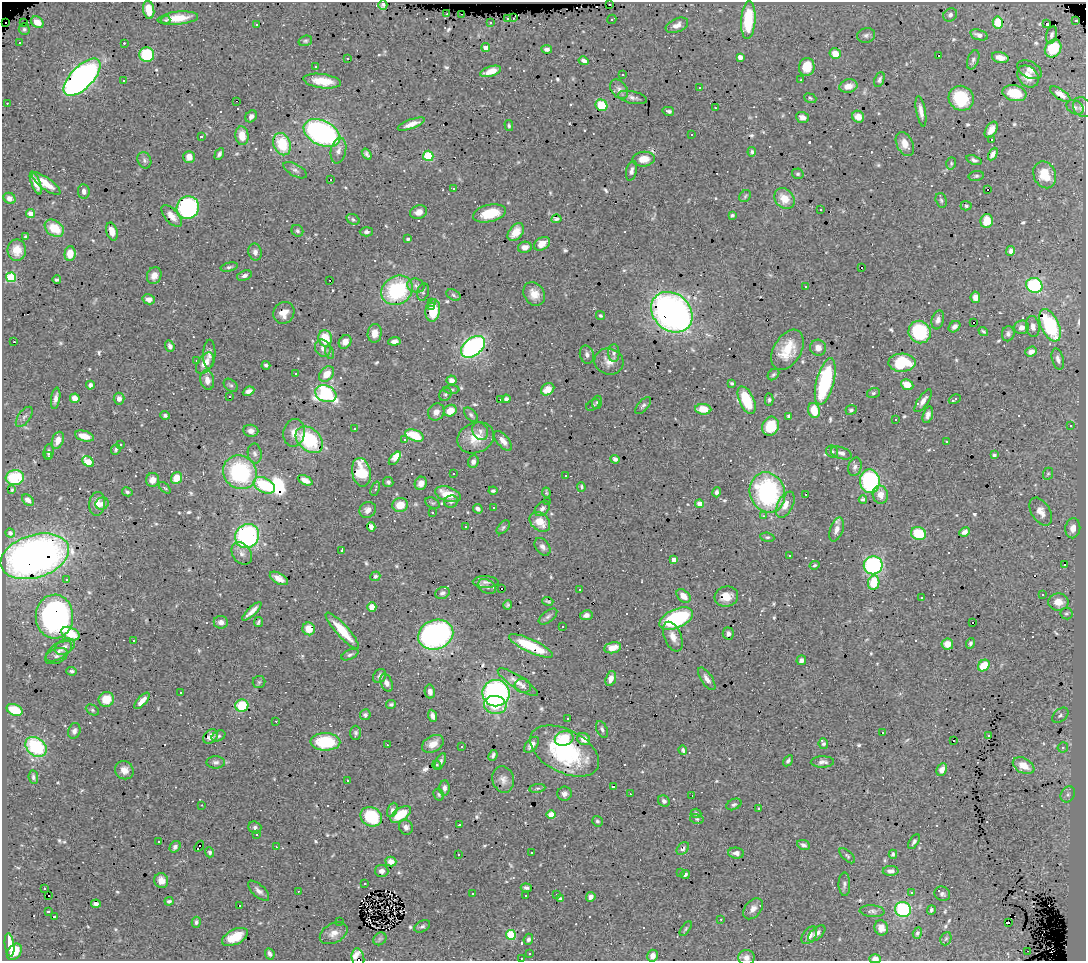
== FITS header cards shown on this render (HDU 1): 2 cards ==
NAXIS1  =                 1084
NAXIS2  =                  959

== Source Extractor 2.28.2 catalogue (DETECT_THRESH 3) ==
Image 1084 x 959 px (HDU 1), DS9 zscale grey, 1 PNG px = 1 image px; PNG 1088 x 963 px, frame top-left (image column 1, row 959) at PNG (2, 2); each listed source drawn as its Kron ellipse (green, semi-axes under 4 px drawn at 4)
Background 1.26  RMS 0.036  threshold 0.108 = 3 sigma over >= 5 px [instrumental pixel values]
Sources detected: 694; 2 with non-positive FLUX_AUTO (blend fragments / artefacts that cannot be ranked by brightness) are neither listed nor drawn; of the other 692, the 500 brightest by FLUX_AUTO listed and drawn (192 fainter detections omitted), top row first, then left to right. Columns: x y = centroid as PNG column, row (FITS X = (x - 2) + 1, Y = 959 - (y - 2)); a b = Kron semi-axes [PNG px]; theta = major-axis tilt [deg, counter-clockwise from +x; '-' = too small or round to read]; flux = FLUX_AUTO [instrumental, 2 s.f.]
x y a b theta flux
609 4 3 3 - 100
383 5 4 4 - 5.3
149 10 9 5 -80 36
447 14 3 2 - 5.6
462 14 3 2 - 19
950 15 7 6 - 8.5
178 18 20 6 6 43
508 18 3 3 - 24
513 18 3 2 - 8.9
612 19 5 3 - 12
166 20 4 3 - 7.4
748 20 19 7 86 120
1076 20 3 3 - 42
37 22 7 5 -37 20
998 22 6 5 - 14
5 23 3 2 - 870
24 23 3 3 - 42
491 23 3 3 - 5.7
1046 24 3 3 - 360
257 25 3 3 - 13
677 25 12 6 23 15
24 29 6 5 - 4.6
866 35 9 7 16 8.5
979 35 9 5 -17 10
1051 35 9 5 75 7.5
305 41 7 5 19 4.3
19 42 3 3 - 7.8
124 43 3 3 - 23
486 48 4 4 - 22
1053 48 9 7 57 63
547 49 5 3 - 6.5
835 54 6 5 - 32
147 55 7 7 - 130
939 55 3 3 - 110
740 57 4 4 - 17
347 58 3 3 - 15
1000 58 8 5 -16 18
973 60 10 5 70 6.9
584 61 5 4 - 11
315 67 3 3 - 10
807 67 9 7 80 51
1029 70 13 8 -28 13
491 71 11 5 17 23
623 75 3 3 - 14
1028 76 12 9 -46 28
82 77 24 11 45 920
879 79 8 4 68 6.1
801 80 3 2 - 3.8
123 81 3 3 - 7.8
322 81 19 7 -7 48
848 86 9 6 13 23
699 87 3 3 - 3.8
619 89 11 7 -53 12
1015 93 12 7 -12 54
1060 94 12 5 -34 19
633 97 14 6 -13 11
810 98 6 4 -20 3.9
961 98 13 12 - 99
236 101 3 2 - 26
7 103 3 2 - 4.5
601 105 6 5 - 67
1075 107 9 6 -30 7.5
1082 107 10 8 -60 11
715 108 3 2 - 4.8
668 111 6 3 -14 6
921 111 15 4 -79 16
251 116 6 5 - 9.2
802 117 7 5 -19 12
858 117 6 5 - 18
411 124 14 4 20 20
509 126 6 4 -75 4.1
991 130 9 5 59 20
322 133 19 12 -26 610
691 135 3 3 - 5.6
201 136 3 3 - 5.6
242 136 9 6 -84 32
992 139 3 3 - 50
282 144 11 8 -69 91
905 144 13 8 -63 23
338 150 13 7 79 14
752 152 5 4 - 5.3
219 154 6 3 60 6.9
367 154 6 3 -54 5.8
993 154 7 4 63 10
428 156 5 5 - 99
189 157 6 5 - 13
643 159 11 7 7 31
144 160 8 6 -67 7.2
974 160 8 4 -20 6.5
951 163 6 4 73 3.8
295 170 13 6 -29 9
631 171 10 5 77 8.4
798 174 6 5 - 4.5
1045 175 14 11 -66 52
976 176 7 5 10 4.7
330 180 3 3 - 37
36 183 12 4 -68 17
46 184 17 6 -36 32
453 189 3 2 - 4.5
988 190 3 3 - 72
84 191 7 5 -83 9.7
745 196 6 5 - 4.2
10 198 6 5 - 17
784 199 11 9 -47 40
941 200 7 5 -73 4.8
966 206 5 4 - 4.7
188 208 11 11 - 390
820 210 3 3 - 14
419 212 8 6 19 18
30 213 4 4 - 37
490 213 17 8 12 69
732 215 4 3 - 4.3
172 216 13 6 -48 16
353 219 7 5 -31 4.3
556 219 5 3 - 5.2
987 221 7 6 - 46
54 228 10 7 -34 60
112 231 9 5 -73 23
297 231 6 5 - 5.8
366 232 6 4 1 6.2
516 232 10 6 50 28
26 237 4 3 - 4.8
408 239 4 3 - 4.6
542 244 8 6 32 22
525 247 7 5 11 16
17 250 11 9 89 35
1011 251 5 4 - 8.9
255 252 8 6 -78 11
70 254 7 5 87 35
229 267 9 4 13 5.6
861 267 3 3 - 27
154 276 8 7 - 16
244 276 7 5 19 8.9
11 277 5 5 - 150
57 280 4 3 - 5.1
330 280 3 2 - 11
1034 285 8 7 - 250
416 286 9 7 -14 8.8
806 286 3 3 - 15
397 290 16 14 35 210
423 292 9 5 75 4.7
534 294 12 10 -55 27
453 295 7 5 -29 5.2
975 297 6 4 -81 19
149 299 6 5 - 15
432 303 3 3 - 38
431 307 4 3 - 14
433 310 11 7 80 64
672 312 22 18 -42 1100
284 313 11 10 - 26
600 316 5 4 - 3.8
938 320 10 6 73 11
974 323 3 3 - 17
1050 325 17 9 -66 210
1033 326 10 7 -80 15
954 327 6 5 - 8.8
1022 327 7 6 - 15
983 331 5 3 - 4.4
920 332 11 11 - 140
375 333 9 7 83 22
1008 334 8 6 76 7.6
325 338 8 6 -80 66
394 341 6 4 6 11
14 342 3 3 - 47
345 342 7 6 - 23
170 346 6 4 -69 8.6
473 347 13 8 39 460
323 348 9 7 -63 13
818 348 8 8 - 16
787 350 22 13 60 66
329 352 7 4 -73 4.1
1031 352 6 5 - 13
614 353 9 5 -89 7.2
209 354 14 6 88 12
587 355 9 7 -75 9.2
1058 359 11 5 -76 11
196 360 3 3 - 4.1
609 361 14 13 - 23
205 363 12 7 55 29
902 363 13 9 1 110
266 365 4 3 - 4.8
296 373 3 3 - 51
327 374 9 6 46 34
773 375 6 5 - 4.5
207 380 10 7 -78 18
451 380 5 5 - 13
825 381 24 9 75 230
732 383 3 3 - 3.9
90 385 4 4 - 7.4
231 385 8 5 -38 5.5
907 385 6 5 - 32
452 389 8 4 -1 4.3
548 389 7 5 35 31
249 391 6 4 25 9.9
873 393 6 5 - 4.4
326 394 11 8 -21 370
445 394 7 5 52 4.8
229 397 3 3 - 8.1
56 398 11 4 81 11
75 398 5 5 - 23
119 399 6 5 - 13
500 399 3 2 - 4
506 399 4 4 - 6.3
955 399 6 3 29 11
747 400 15 7 -65 86
769 400 6 4 89 4.3
923 401 13 5 56 15
597 402 6 5 - 5
593 405 7 5 31 3.8
643 405 10 5 49 6.5
703 409 8 5 -5 37
814 410 7 5 -72 51
851 410 5 4 - 4.9
450 411 6 5 - 33
436 412 9 7 52 14
165 415 5 4 - 5.3
471 415 9 5 -46 5.9
928 415 9 5 74 11
789 416 3 3 - 6
24 417 12 6 53 9.2
896 420 3 2 - 7.7
770 426 10 8 64 65
1070 426 3 3 - 63
354 429 3 3 - 36
251 431 8 6 -7 10
480 431 9 7 -61 10
294 433 14 10 80 25
414 435 10 5 -21 74
84 436 9 5 -16 32
476 438 19 15 24 49
405 439 3 3 - 7.5
58 440 9 5 70 23
309 440 15 11 -42 160
503 441 12 6 -49 16
946 441 3 3 - 12
120 444 3 3 - 4.6
116 449 6 4 66 4.8
48 452 8 5 84 7.8
832 452 6 5 - 5.5
255 453 10 7 -81 8.4
841 453 11 5 -19 9.4
994 455 4 3 - 3.8
49 456 3 2 - 4.1
395 458 8 4 50 69
615 459 5 4 - 7.6
88 462 6 4 -43 83
473 462 6 5 - 11
855 467 9 6 75 8.7
240 472 17 16 - 260
361 472 14 9 -79 89
453 474 3 3 - 7
1048 474 6 5 - 4
565 475 3 3 - 22
15 478 9 7 7 130
176 478 6 5 - 37
152 480 7 6 - 23
305 480 8 4 -25 15
870 481 12 10 -84 290
388 482 5 5 - 6.5
421 483 7 6 - 16
264 485 11 7 -28 120
581 487 5 4 - 6.2
165 488 7 4 -44 5.4
375 489 7 4 69 3.9
12 490 4 3 - 3.8
493 491 4 3 - 4.8
127 492 5 4 - 4.7
716 492 5 4 - 6.7
767 492 20 17 -69 360
546 493 5 4 - 4.2
448 494 13 7 -17 51
806 494 3 2 - 22
880 495 9 7 -78 22
863 499 4 3 - 4.5
28 500 6 4 -41 14
451 501 7 6 - 7.7
547 501 3 3 - 9.7
433 503 8 5 -25 4.3
97 504 12 8 85 28
102 504 6 6 - 9.1
700 504 4 4 - 27
400 505 8 7 - 40
785 505 14 7 64 24
493 508 3 2 - 5.3
478 509 5 4 - 7.6
542 509 9 6 44 9.4
368 510 9 7 35 11
432 512 3 2 - 5.5
1041 512 15 9 -58 22
763 516 3 2 - 13
540 522 11 8 -41 42
371 527 5 4 - 9.4
466 527 3 3 - 6.6
503 527 8 5 46 4.8
1073 528 10 7 82 20
837 529 12 6 71 16
964 532 5 4 - 11
10 533 4 4 - 8.4
918 534 7 6 - 79
247 536 12 11 - 390
767 537 7 4 -8 4.4
543 547 10 6 -55 9.8
341 550 3 3 - 9.2
242 553 12 9 -54 4.1
789 555 3 3 - 6.3
35 556 35 21 17 1200
674 560 4 4 - 20
815 565 5 4 - 3.8
873 565 9 9 - 390
1064 565 3 3 - 24
375 576 5 4 - 6.3
279 578 10 5 -30 18
66 579 4 4 - 4
486 582 13 6 -1 10
874 582 7 5 79 49
487 587 10 6 -29 9.3
501 589 3 3 - 25
579 590 3 3 - 20
442 593 7 5 22 7.3
1043 595 3 3 - 6.1
683 596 8 5 -43 19
726 597 12 10 16 32
921 598 3 3 - 20
548 601 5 2 - 3.8
1058 602 10 8 -2 24
508 605 4 4 - 4
372 607 5 4 - 25
252 611 13 4 44 17
1066 614 6 6 - 4.5
586 615 6 5 - 9.7
54 617 22 19 -89 550
548 617 11 5 37 7.1
676 619 18 9 23 240
221 622 7 6 - 13
258 622 5 3 - 4.1
973 623 3 3 - 19
562 626 3 3 - 5.1
309 629 6 6 - 32
342 631 24 6 -48 66
728 633 6 6 - 8.4
70 634 10 6 -26 39
436 635 18 14 20 590
673 637 16 8 -68 21
134 641 3 3 - 65
970 643 5 4 - 5.1
947 644 6 5 - 22
531 646 24 6 -25 94
65 647 11 7 30 11
613 648 8 5 11 21
59 651 15 7 33 15
350 655 9 5 25 5.9
56 656 12 7 23 8.4
801 660 5 4 - 8.7
984 666 6 5 - 58
72 671 5 3 - 4.9
380 676 7 6 - 8.5
611 679 7 5 71 19
707 679 13 5 -56 13
259 682 6 6 - 4.6
518 682 23 6 -33 20
386 683 9 5 -67 13
523 686 8 7 - 8.5
430 691 7 5 -79 12
180 693 3 3 - 24
496 693 13 13 - 600
106 699 8 7 - 48
142 701 10 4 48 20
391 704 5 4 - 5.1
495 705 11 9 -8 51
242 706 6 6 - 74
15 710 8 5 -21 80
92 710 7 5 -28 4.3
365 715 5 5 - 6.3
1060 715 9 6 41 6.6
433 716 6 4 -68 11
568 719 3 2 - 5.4
276 721 3 2 - 4.8
602 729 9 5 -65 6.4
74 731 8 6 74 9.7
356 733 7 5 -90 5.4
883 733 3 3 - 16
988 735 3 3 - 11
219 736 7 5 27 4.7
210 737 8 6 47 10
564 738 9 7 12 98
584 739 7 6 - 19
954 740 3 3 - 140
325 742 15 9 -1 130
433 744 12 8 30 23
823 744 5 5 - 4.4
387 745 3 2 - 5.1
531 745 9 5 49 16
462 746 3 3 - 80
36 747 11 9 -39 180
1063 747 5 5 - 5.5
683 750 5 4 - 5.3
565 751 37 21 -27 260
493 755 5 3 - 5.5
788 761 6 4 58 5.8
216 762 9 6 0 7.7
440 762 9 4 65 8.4
822 762 11 5 2 11
437 765 4 4 - 5.9
1024 766 11 7 -26 32
124 770 9 9 - 21
942 770 6 5 - 14
33 777 7 4 -84 5.8
503 779 13 10 -74 15
347 781 3 3 - 54
613 786 3 3 - 52
444 788 8 5 90 8.4
537 788 8 4 8 4.7
564 794 7 7 - 11
630 794 3 2 - 4.2
1068 794 8 6 59 8.3
439 795 6 5 - 4
692 796 2 2 - 7.3
664 801 6 5 - 6.8
734 804 8 5 25 5.9
202 805 3 2 - 4.6
759 809 3 3 - 17
392 810 7 5 65 7.1
696 813 5 4 - 4.9
401 814 11 6 34 67
551 815 4 4 - 43
371 817 11 9 -31 100
697 819 7 5 -15 4.7
597 821 5 5 - 4.6
459 825 3 3 - 11
255 827 6 6 - 6.7
406 827 8 7 - 10
256 835 3 3 - 88
159 842 3 3 - 12
914 842 8 4 58 6.4
803 845 6 4 -25 8.3
199 846 6 3 53 120
175 847 6 5 - 7.7
276 847 3 3 - 15
683 849 7 5 49 6.7
210 852 5 4 - 6.9
531 853 3 3 - 18
736 853 8 5 -5 10
458 854 3 2 - 9.9
893 854 4 4 - 4.9
847 856 9 5 -44 4.9
391 862 5 5 - 12
382 871 7 6 - 12
891 871 8 5 2 11
681 872 3 3 - 6.5
685 874 4 3 - 7.5
161 880 7 7 - 17
365 883 3 3 - 10
844 884 11 6 -89 7.1
44 888 3 3 - 6
526 888 5 3 - 6.6
259 891 13 6 -43 12
298 891 3 2 - 6.3
911 893 3 3 - 4.8
473 894 3 3 - 44
556 894 3 3 - 7.5
942 894 8 7 - 7.5
49 896 3 2 - 9.8
526 896 3 3 - 29
591 897 5 4 - 8.6
561 899 3 3 - 4.7
169 901 4 3 - 4
96 904 5 4 - 8.2
240 905 3 3 - 27
753 909 12 8 49 15
903 909 8 7 - 200
931 910 5 4 - 5.1
48 911 3 3 - 5.5
872 911 12 6 -4 7.7
54 917 3 3 - 96
721 919 3 2 - 7.8
196 922 5 4 - 5.4
340 922 3 3 - 8.2
1008 922 4 2 - 6.1
422 926 8 5 28 6
881 928 7 6 - 14
686 929 8 4 55 3.8
334 933 15 9 28 20
817 933 10 5 41 12
917 933 5 4 - 5.5
511 935 5 4 - 130
809 935 10 6 54 16
235 937 14 7 26 48
380 939 7 6 - 5.7
528 939 5 4 - 6
946 939 7 5 67 4.3
9 945 12 4 -83 32
1027 951 3 2 - 11
14 952 9 6 55 47
270 954 6 4 -64 8.9
530 954 3 3 - 9.3
653 956 6 5 - 14
746 957 8 7 - 13
358 958 10 6 -79 54
521 958 3 3 - 6.2
875 959 6 4 -1 15
At the frame edge (FLAGS 8, measured only in part): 4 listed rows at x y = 746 957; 358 958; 521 958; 875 959
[192 fainter detections neither listed nor drawn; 2 non-positive-flux detections neither listed nor drawn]